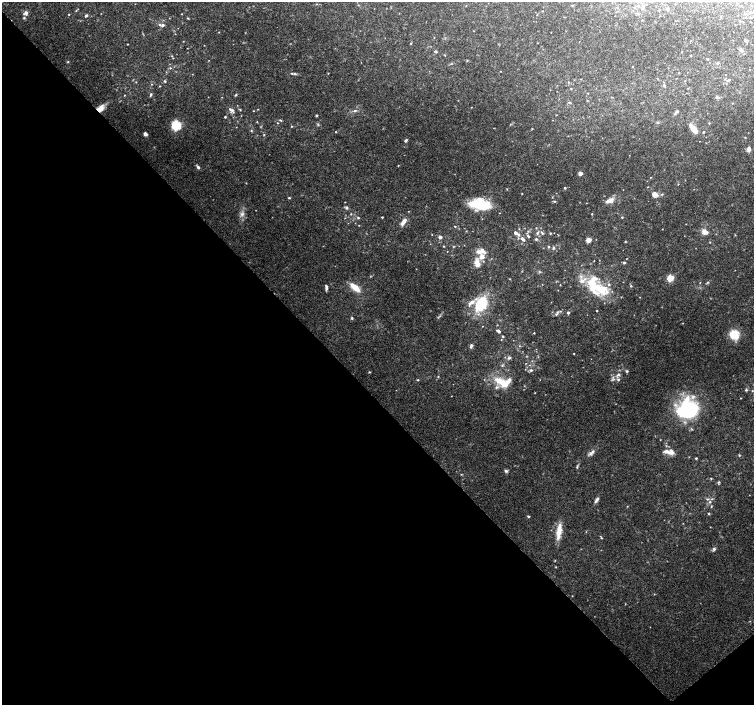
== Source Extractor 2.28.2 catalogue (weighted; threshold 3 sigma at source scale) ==
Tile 14 of 4 x 4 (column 2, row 4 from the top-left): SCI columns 1511-3013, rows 214-1619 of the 6019 x 5987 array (HDU 1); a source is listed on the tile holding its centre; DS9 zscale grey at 2 x 2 block average (1 PNG px = mean of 2 x 2 image px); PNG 756 x 707 px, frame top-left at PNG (2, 2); no overlay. Shown black and unused: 45% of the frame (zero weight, under 3 of 4 exposures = <1% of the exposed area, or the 3 px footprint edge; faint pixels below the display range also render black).
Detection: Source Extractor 2.28.2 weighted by HDU 2 'WHT'; one run over the whole footprint, this tile lists its part. Background 0.0923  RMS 0.0056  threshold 0.025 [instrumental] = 3 sigma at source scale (4.5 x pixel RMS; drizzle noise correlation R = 1.50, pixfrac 1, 0.0396/0.0396 arcsec/px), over >= 5 px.
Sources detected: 211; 1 too faint to see at this stretch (2 x 2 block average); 3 inside a brighter object's white glare — not listed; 20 inside a brighter listed object's ellipse — not listed separately; the other 187 listed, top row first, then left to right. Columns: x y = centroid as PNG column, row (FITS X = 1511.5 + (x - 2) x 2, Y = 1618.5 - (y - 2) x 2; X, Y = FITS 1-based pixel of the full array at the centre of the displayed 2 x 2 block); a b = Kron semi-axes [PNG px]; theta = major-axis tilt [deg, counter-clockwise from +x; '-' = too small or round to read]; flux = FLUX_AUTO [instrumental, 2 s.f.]
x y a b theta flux
737 2 2 2 - 0.48
316 4 3 2 - 0.65
572 5 3 2 - 0.72
642 8 4 3 - 2.3
667 9 3 3 - 2.2
26 13 5 5 - 4.6
638 13 3 3 - 1.4
69 14 2 2 - 0.6
182 14 2 2 - 0.46
537 15 2 2 - 0.57
86 16 3 3 - 2.4
24 18 3 3 - 1.5
188 18 3 2 - 1.1
642 20 2 2 - 0.67
162 25 4 3 - 2.8
219 32 2 2 - 0.6
746 41 5 2 - 1.4
410 43 3 2 - 0.78
128 44 2 2 - 0.62
741 50 4 3 - 2.8
435 52 4 2 - 1.8
681 52 2 2 - 0.68
445 55 3 2 - 0.67
172 56 2 2 - 0.66
691 56 2 2 - 1
173 58 2 2 - 0.63
707 59 3 2 - 1.3
467 60 3 2 - 0.7
68 62 3 3 - 1.1
717 63 3 3 - 1.8
632 67 3 2 - 0.56
170 68 3 3 - 1.2
500 71 2 2 - 0.55
328 73 3 2 - 0.55
294 74 5 3 - 2
724 79 3 2 - 0.96
728 80 3 3 - 2.4
165 81 3 3 - 1.7
136 82 2 2 - 0.62
151 84 2 2 - 0.71
664 85 3 3 - 2.1
159 86 3 2 - 0.75
571 89 3 2 - 0.69
588 93 2 2 - 0.57
151 94 4 3 - 2.2
124 95 3 2 - 0.83
236 95 4 2 - 1.2
716 97 4 3 - 2
587 101 3 2 - 0.66
732 103 2 2 - 0.52
471 107 2 2 - 0.52
100 108 10 6 44 10
232 110 6 4 -6 4.1
240 110 3 2 - 1.1
253 111 2 2 - 0.68
355 111 5 3 - 2
677 112 5 3 - 1.8
317 115 3 3 - 1.1
241 116 3 2 - 0.47
225 117 2 2 - 1.6
280 120 5 2 - 1.1
277 123 2 2 - 0.68
709 123 3 2 - 0.77
176 125 4 4 - 150
318 125 3 2 - 1.1
292 126 3 2 - 1
532 129 2 2 - 0.77
693 129 7 6 - 8.2
251 131 3 3 - 1.2
336 132 2 2 - 0.69
703 132 2 2 - 1.1
145 134 4 3 - 4.2
264 134 2 2 - 0.79
406 141 5 3 - 2.1
748 149 6 4 75 4.8
398 165 2 2 - 0.73
198 167 5 3 - 3.1
580 173 3 2 - 13
650 177 2 2 - 0.61
678 184 3 2 - 0.65
648 187 2 2 - 0.54
565 188 3 2 - 1.7
507 189 3 2 - 0.57
522 194 2 2 - 0.68
655 194 5 5 - 9
662 194 3 3 - 1.1
289 198 3 3 - 1.2
554 201 5 2 - 1.2
609 201 10 5 21 9.6
345 202 2 2 - 0.54
479 205 15 12 67 31
346 207 3 3 - 2.9
242 214 6 5 - 4.8
351 214 3 2 - 0.91
592 214 2 2 - 0.85
382 217 2 2 - 1
622 217 3 2 - 1
358 218 3 3 - 1.5
403 222 11 4 55 7.2
359 225 2 2 - 0.58
455 226 2 2 - 0.79
536 228 3 2 - 0.77
662 229 2 2 - 0.47
705 232 7 4 -25 11
515 233 3 3 - 4.7
537 233 4 3 - 2.3
542 233 5 3 - 2.3
550 233 3 2 - 1.2
432 235 2 2 - 0.46
735 235 3 2 - 0.8
528 236 4 3 - 2.1
440 237 3 3 - 4.1
522 239 7 3 -43 4.6
536 239 3 3 - 2
588 240 3 3 - 23
625 241 3 2 - 1
710 242 2 2 - 0.65
444 246 2 2 - 0.97
454 246 3 2 - 0.78
548 247 3 3 - 1.4
553 248 4 3 - 2
447 251 2 2 - 0.43
479 252 8 5 -12 7.2
476 262 10 6 65 9.6
624 263 3 3 - 2.1
540 271 4 2 - 1.1
670 278 3 3 - 59
708 282 3 3 - 1.5
700 283 2 2 - 0.45
542 284 2 2 - 0.37
560 285 2 2 - 0.6
631 286 3 3 - 1.5
326 287 6 3 -88 3.3
355 287 12 5 -40 20
599 289 36 14 -26 51
640 297 2 2 - 0.56
470 303 7 4 65 4.1
481 304 15 10 59 59
597 311 2 2 - 0.76
557 312 4 3 - 1.9
568 313 3 3 - 2.1
352 318 3 3 - 1.7
683 323 2 2 - 0.48
498 331 4 3 - 4.2
534 333 2 2 - 0.74
734 335 12 11 - 21
503 336 3 3 - 1.3
501 339 3 2 - 0.57
471 346 6 3 71 2.8
519 346 3 2 - 0.69
574 353 2 2 - 0.72
509 358 3 3 - 2.7
526 363 2 2 - 0.5
502 365 4 3 - 1.3
531 370 3 3 - 2.1
627 371 3 3 - 1.9
369 372 3 2 - 0.96
618 375 8 4 50 5.3
438 376 3 2 - 0.87
418 380 3 2 - 1.1
500 381 19 9 -22 23
746 390 3 3 - 1.7
752 391 3 2 - 0.87
451 396 2 2 - 0.44
740 398 2 2 - 0.6
687 409 23 19 34 120
660 440 2 2 - 0.47
667 452 12 5 -5 7.3
592 453 11 5 46 5.1
739 455 3 3 - 0.93
696 458 3 2 - 1.2
577 467 5 3 - 1.6
506 471 5 4 - 2.2
461 474 2 2 - 0.72
711 478 3 2 - 0.88
719 482 5 3 - 1.4
596 500 9 3 55 3.5
710 502 4 3 - 1.8
627 506 3 2 - 0.7
711 506 4 2 - 0.93
709 514 3 3 - 1.3
528 516 3 2 - 1.6
559 531 22 6 82 16
600 536 3 2 - 1
714 549 6 4 67 2.7
654 594 3 2 - 0.63
572 596 3 2 - 0.5
Overlapping masked pixels (flux is a lower limit): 1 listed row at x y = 100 108
Isophote crosses this tile's border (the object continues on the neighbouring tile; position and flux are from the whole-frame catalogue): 1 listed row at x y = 737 2
Diffuse or blended objects may show on this block-average render without a row.